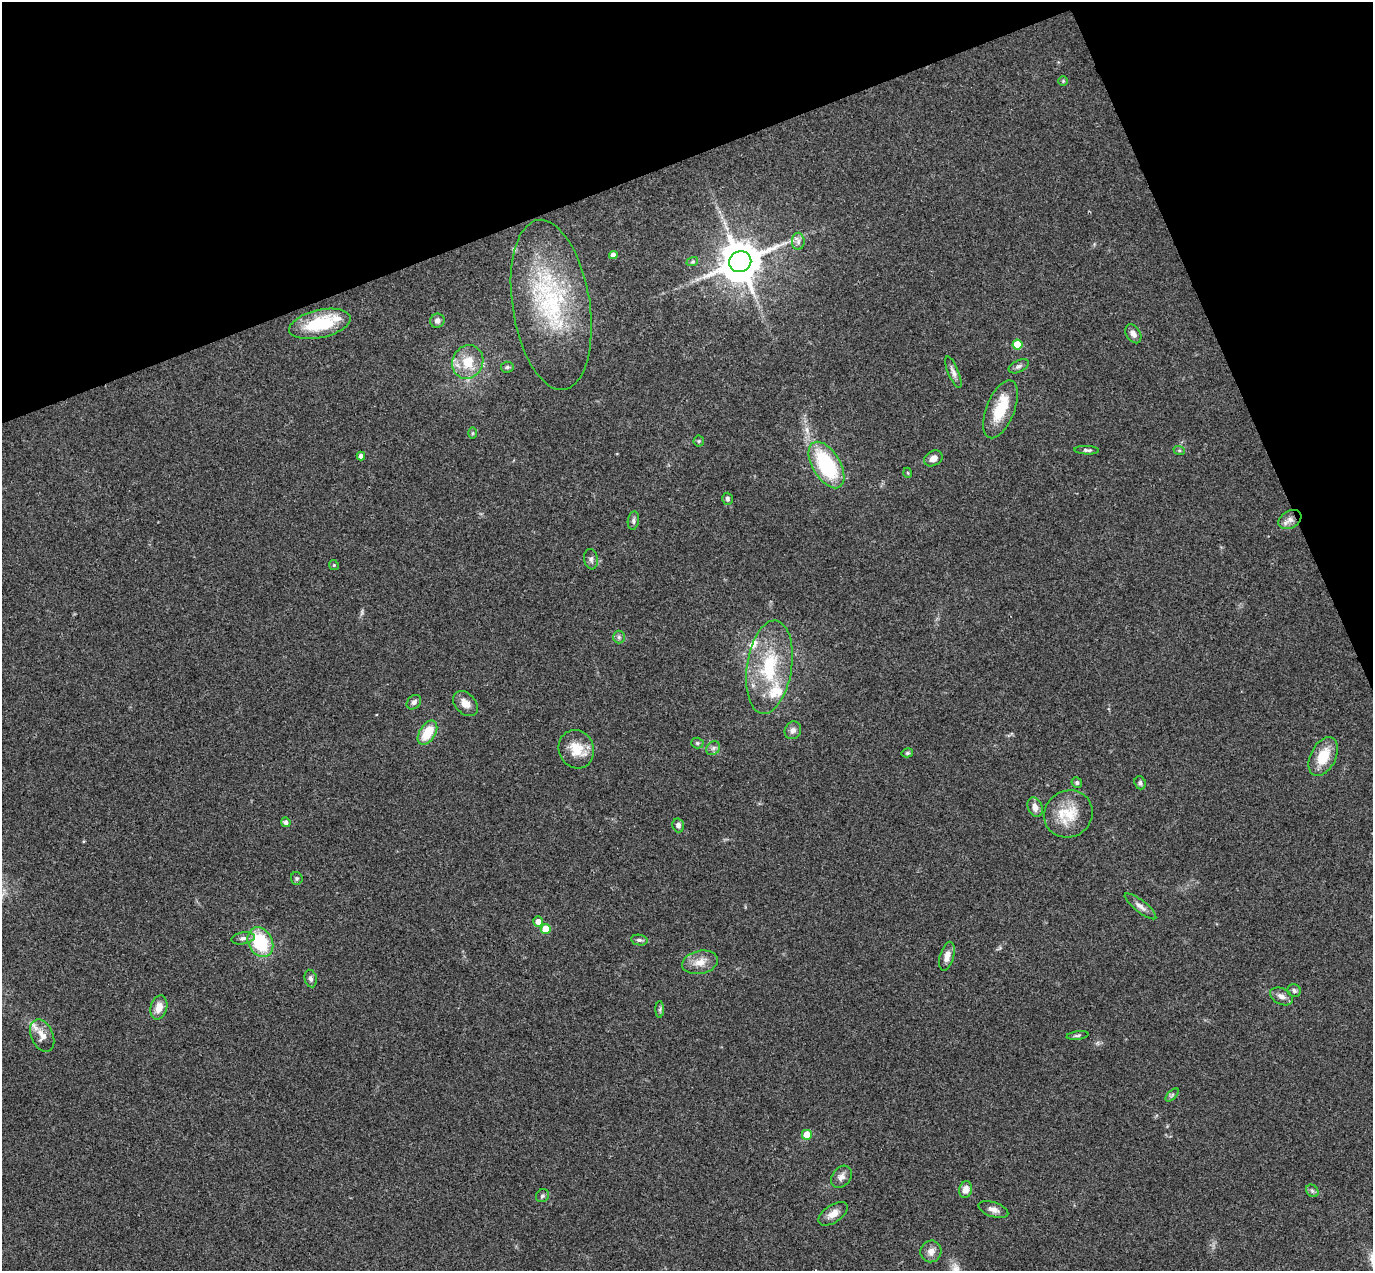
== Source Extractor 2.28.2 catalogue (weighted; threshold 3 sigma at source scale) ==
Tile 3 of 4 x 4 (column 3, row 1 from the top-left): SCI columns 2800-4170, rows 4111-5379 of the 5597 x 5556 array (HDU 1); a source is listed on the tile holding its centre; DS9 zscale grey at full resolution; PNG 1375 x 1273 px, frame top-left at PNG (2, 2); each listed source drawn as its Kron ellipse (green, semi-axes under 4 px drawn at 4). Shown black and unused: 19% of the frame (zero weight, under 3 of 4 exposures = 6% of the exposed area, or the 3 px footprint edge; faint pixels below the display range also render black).
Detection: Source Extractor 2.28.2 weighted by HDU 2 'WHT'; one run over the whole footprint, this tile lists its part. Background 0.0535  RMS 0.0051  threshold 0.023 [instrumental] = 3 sigma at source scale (4.5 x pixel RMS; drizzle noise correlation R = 1.50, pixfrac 1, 0.05/0.05 arcsec/px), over >= 5 px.
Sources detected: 75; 5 inside a brighter listed object's ellipse — not listed separately; the other 70 listed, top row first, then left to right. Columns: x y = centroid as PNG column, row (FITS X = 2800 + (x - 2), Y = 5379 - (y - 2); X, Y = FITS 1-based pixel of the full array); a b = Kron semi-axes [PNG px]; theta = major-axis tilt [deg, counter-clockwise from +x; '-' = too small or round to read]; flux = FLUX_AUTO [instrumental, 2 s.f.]
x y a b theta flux
1063 81 4 4 - 0.56
798 241 8 6 -90 1.8
613 255 4 4 - 2.9
692 262 6 4 18 0.76
740 262 11 10 - 1900
551 305 86 38 -81 72
437 321 7 7 - 2.1
320 324 31 14 13 27
1133 334 10 7 -58 2.3
1017 345 5 5 - 13
468 362 17 15 66 12
1019 366 11 6 25 1.6
507 367 6 5 - 1
953 372 17 5 -67 2.3
1000 409 30 14 68 17
472 433 6 4 89 0.63
699 441 5 5 - 0.75
1087 450 12 4 -2 1.3
1179 450 6 4 -19 0.68
361 456 4 4 - 2.2
933 458 10 7 31 3.3
826 465 26 14 -59 43
908 473 5 3 - 0.52
727 499 6 5 - 1.2
1290 519 12 8 31 3.5
633 521 9 5 81 1.4
591 559 10 7 -82 1.8
334 565 5 4 - 0.63
619 637 6 6 - 1.2
769 667 47 22 82 36
414 702 8 6 45 1.5
465 703 14 10 -46 4.4
793 730 9 8 - 2.2
427 733 13 8 57 13
697 743 6 5 - 0.9
713 748 7 6 - 1.5
576 749 19 17 -68 10
907 753 6 4 15 0.9
1323 757 21 12 63 13
1077 783 6 5 - 0.88
1140 783 7 5 -68 1.3
1035 807 10 7 -67 3.4
1068 814 25 23 35 15
286 822 5 4 - 1.6
678 825 7 6 - 1.5
297 878 6 5 - 0.89
1140 906 19 6 -38 3
538 921 5 5 - 2.9
546 929 5 5 - 12
243 938 12 6 9 1.9
639 940 8 5 -9 1.3
260 942 15 12 -61 27
947 956 15 7 74 3.7
700 962 18 11 12 6.2
311 978 9 6 -78 1.6
1294 990 7 6 - 1.3
1281 996 12 8 -27 2.7
159 1008 12 8 74 5.6
660 1010 8 4 89 0.99
1077 1035 11 4 8 1.1
42 1036 17 11 -66 5.5
1172 1095 8 4 45 0.91
807 1135 5 5 - 11
841 1177 12 9 53 2.9
966 1189 8 6 74 4
1312 1191 7 5 -45 1.1
542 1196 7 6 - 1.3
993 1210 15 7 -19 3
833 1214 17 8 33 4.4
931 1251 11 10 - 3.4